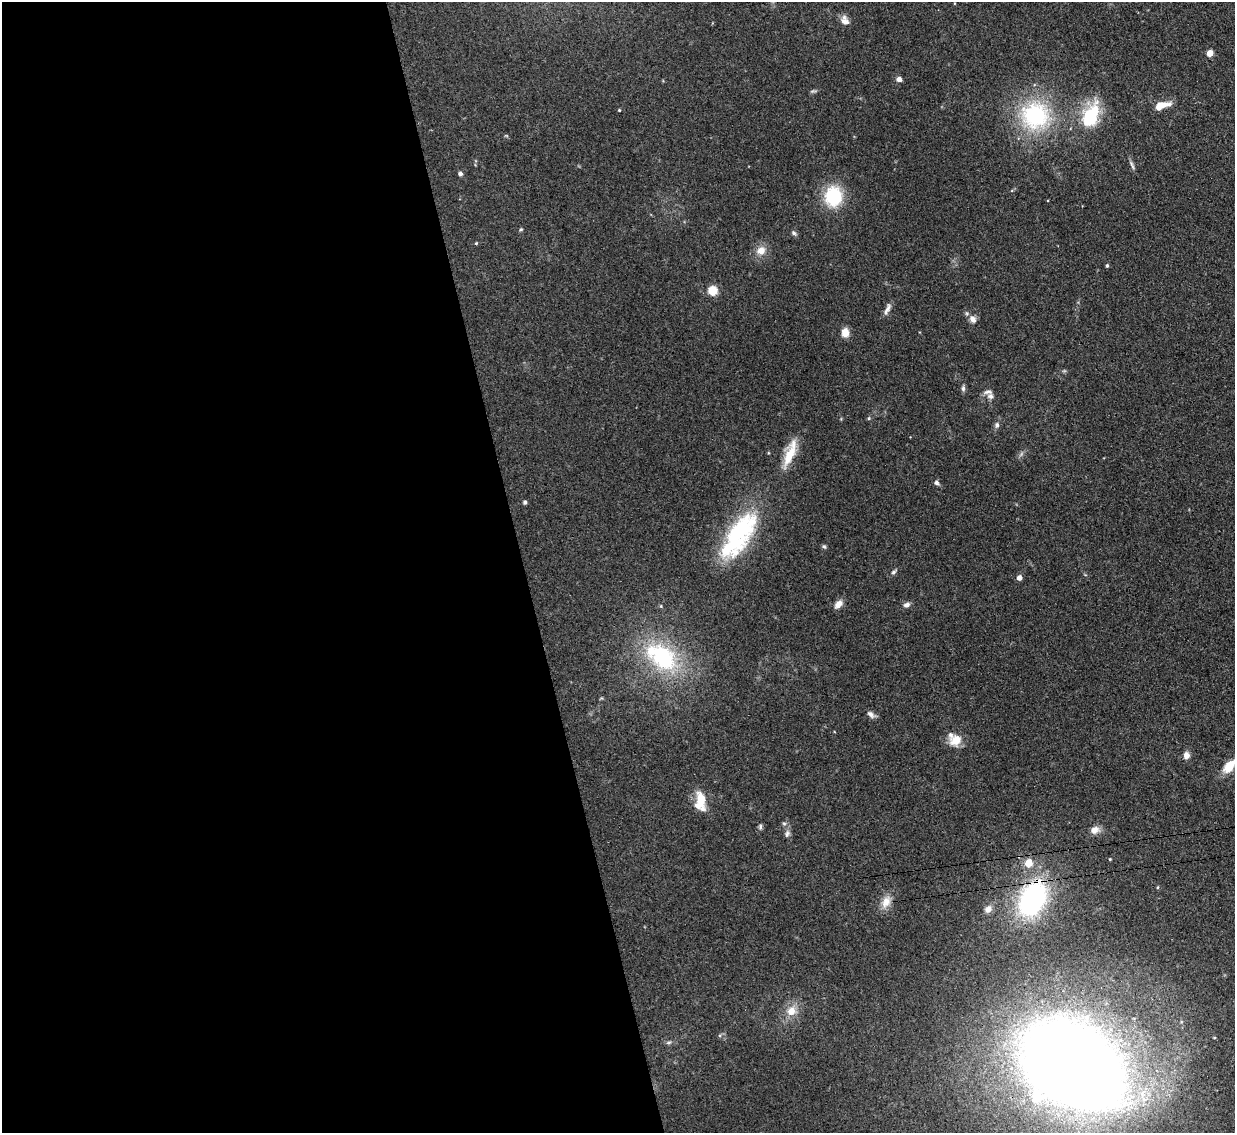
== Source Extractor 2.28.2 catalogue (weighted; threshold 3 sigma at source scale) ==
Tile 9 of 4 x 4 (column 1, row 3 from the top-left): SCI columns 28-1260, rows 1443-2573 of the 5021 x 5006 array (HDU 1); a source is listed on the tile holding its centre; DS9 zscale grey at full resolution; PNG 1237 x 1135 px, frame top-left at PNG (2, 2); no overlay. Shown black and unused: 42% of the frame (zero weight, under 3 of 4 exposures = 4% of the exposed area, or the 3 px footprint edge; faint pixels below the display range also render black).
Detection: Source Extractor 2.28.2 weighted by HDU 2 'WHT'; one run over the whole footprint, this tile lists its part. Background 0.0934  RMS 0.0052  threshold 0.0234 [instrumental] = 3 sigma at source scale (4.5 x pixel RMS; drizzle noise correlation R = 1.50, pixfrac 1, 0.05/0.05 arcsec/px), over >= 5 px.
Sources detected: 59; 1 too faint to see at this stretch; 1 inside a brighter object's white glare — not listed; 6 inside a brighter listed object's ellipse — not listed separately; the other 51 listed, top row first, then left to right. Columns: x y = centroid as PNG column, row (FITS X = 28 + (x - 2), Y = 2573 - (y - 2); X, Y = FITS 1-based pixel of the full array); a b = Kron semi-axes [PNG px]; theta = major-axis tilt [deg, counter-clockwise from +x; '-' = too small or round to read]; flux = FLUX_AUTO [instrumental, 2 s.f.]
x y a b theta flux
845 20 13 9 -62 3.4
1210 53 5 4 - 8.8
899 79 5 4 - 3
1162 105 19 8 16 7
619 110 3 3 - 0.51
1035 116 45 42 -13 56
1091 116 31 17 67 30
1132 165 15 4 -66 1.5
460 173 6 5 - 1.3
833 196 25 21 86 24
521 229 5 4 - 0.61
794 233 8 5 -39 1.2
476 243 5 4 - 0.52
761 251 11 10 - 5.3
1107 266 4 4 - 0.84
712 291 5 5 - 31
887 309 18 5 65 2.6
973 319 11 8 -58 3.1
845 333 9 7 -90 5.5
963 388 8 5 -90 1.2
991 396 10 9 - 2.4
869 418 5 3 - 0.55
997 425 8 7 - 1.6
789 455 32 12 70 13
936 483 7 5 -25 1.4
525 502 5 4 - 0.96
737 534 63 27 57 60
824 546 7 5 -61 0.86
894 572 9 5 43 1.2
1019 578 4 4 - 4
838 604 11 7 45 3.8
906 605 9 6 17 1.9
661 606 5 4 - 0.59
662 657 47 34 -44 56
871 714 11 6 -38 2.1
956 740 16 13 26 7.5
1186 755 9 7 80 2.8
1229 766 16 9 49 10
700 801 22 11 -86 11
784 823 6 4 -1 0.87
760 827 7 5 89 1
1095 830 13 10 16 3.5
787 834 10 7 68 1.7
1110 859 4 3 - 0.43
1158 887 5 3 - 0.54
1032 899 46 30 58 77
886 902 18 12 60 5.9
988 909 11 9 38 3
791 1011 14 12 33 7.3
669 1042 8 4 1 1
1072 1067 68 48 -32 1300
Overlapping masked pixels (flux is a lower limit): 1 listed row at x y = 1032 899
Isophote crosses this tile's border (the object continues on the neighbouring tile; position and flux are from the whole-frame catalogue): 1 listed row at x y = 1229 766